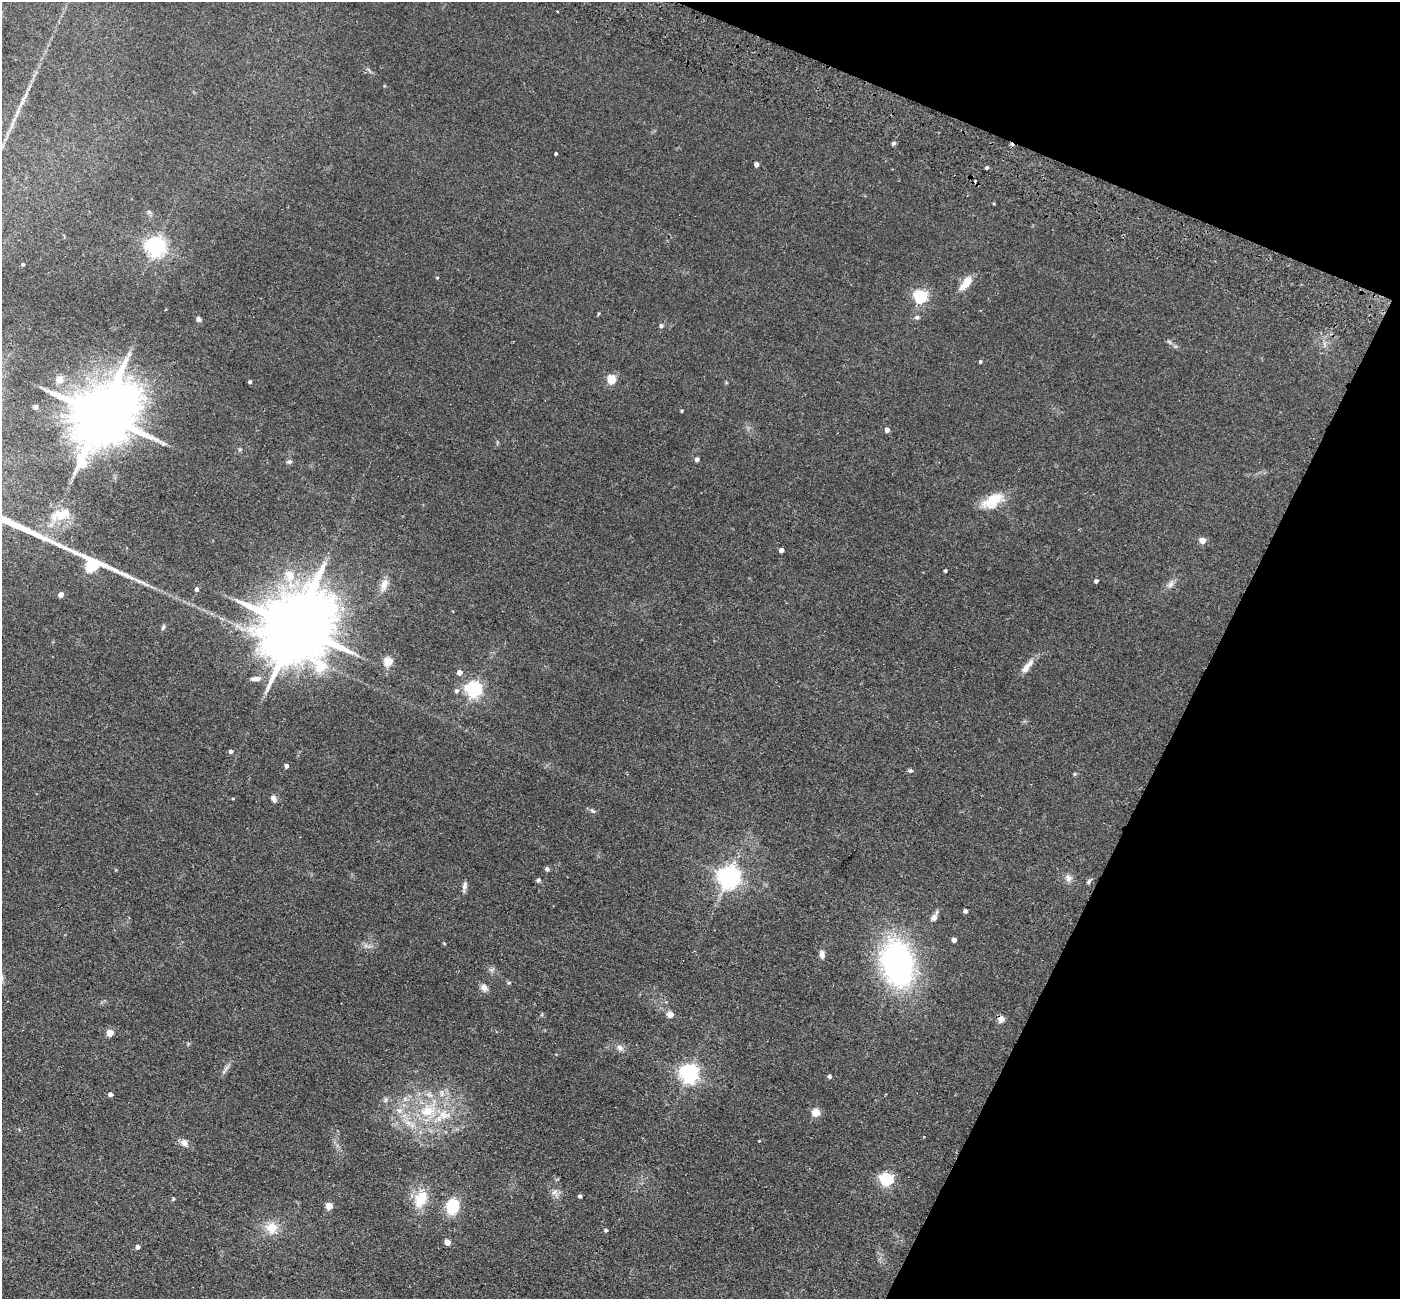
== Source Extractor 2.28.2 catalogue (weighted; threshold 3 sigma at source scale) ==
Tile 8 of 4 x 4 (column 4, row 2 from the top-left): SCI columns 4220-5617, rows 2922-4218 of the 5645 x 5710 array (HDU 1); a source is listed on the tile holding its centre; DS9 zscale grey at full resolution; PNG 1402 x 1301 px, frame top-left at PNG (2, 2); no overlay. Shown black and unused: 20% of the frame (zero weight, under 2 of 3 exposures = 3% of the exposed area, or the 3 px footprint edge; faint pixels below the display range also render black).
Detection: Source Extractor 2.28.2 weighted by HDU 2 'WHT'; one run over the whole footprint, this tile lists its part. Background 0.0602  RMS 0.0078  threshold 0.0353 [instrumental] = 3 sigma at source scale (4.5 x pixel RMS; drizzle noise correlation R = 1.50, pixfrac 1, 0.05/0.05 arcsec/px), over >= 5 px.
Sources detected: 93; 2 cosmic-ray / hot-pixel residue — not listed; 1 inside a brighter listed object's ellipse — not listed separately; the other 90 listed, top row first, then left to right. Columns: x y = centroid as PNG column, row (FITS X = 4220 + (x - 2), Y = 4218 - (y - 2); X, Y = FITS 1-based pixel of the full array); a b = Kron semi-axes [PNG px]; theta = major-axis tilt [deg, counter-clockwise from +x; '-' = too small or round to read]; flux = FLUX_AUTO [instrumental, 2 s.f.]
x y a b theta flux
23 99 7 6 - 2.2
894 143 5 4 - 1.7
556 154 3 3 - 1.1
756 164 4 4 - 3.6
987 168 3 3 - 1.4
155 246 7 6 - 410
23 264 3 3 - 2.1
437 278 4 3 - 0.73
966 283 22 9 53 9.3
920 297 6 6 - 130
917 317 7 6 - 1.7
198 319 7 5 -77 1.9
661 326 5 4 - 2
1169 342 10 3 -40 1.6
980 361 4 4 - 1.1
59 379 5 5 - 16
612 379 5 5 - 33
250 382 4 3 - 1.5
36 407 5 4 - 1.9
101 415 20 15 55 7600
887 430 4 4 - 3.7
240 449 6 3 19 0.89
697 459 4 4 - 2.9
289 462 9 5 -3 1.5
992 501 29 15 29 19
65 513 32 16 32 19
1202 541 5 4 - 9.3
781 550 4 4 - 3.3
945 571 3 3 - 1.1
289 576 18 13 -62 17
1096 581 4 4 - 2.1
1171 584 11 7 58 3.2
384 585 18 9 71 6.6
197 589 5 4 - 2
61 595 4 4 - 6.2
163 627 8 4 65 1.4
296 627 21 17 58 9700
388 662 5 5 - 34
1027 667 23 7 51 7.2
459 672 4 4 - 5
256 679 14 6 2 3.7
473 690 6 6 - 230
456 691 7 5 45 1.9
231 752 5 5 - 1.9
286 766 4 4 - 2.6
910 770 6 5 - 1.3
1075 774 6 4 89 0.84
273 798 9 6 -69 3.1
233 799 3 3 - 0.78
593 811 9 4 -35 1.5
547 869 6 5 - 1.6
729 877 7 7 - 590
1068 878 11 9 -67 3.9
538 880 6 5 - 1.3
1089 881 7 5 60 1.5
464 887 12 5 80 2.9
965 911 4 4 - 2.5
934 918 9 7 53 3.8
954 940 4 4 - 4.7
444 943 4 3 - 0.7
822 954 9 6 -82 4
897 963 40 27 -81 210
509 983 6 4 19 0.95
484 987 10 8 -44 3.8
670 1014 5 4 - 9.1
1001 1019 9 8 - 3.8
110 1033 5 4 - 13
620 1048 11 7 -40 3.4
225 1069 17 4 57 2.7
689 1073 7 6 - 370
830 1076 5 4 - 1.9
442 1093 12 4 90 2.6
110 1094 5 4 - 2.9
385 1100 8 4 -82 1.5
399 1111 10 8 -15 4.8
427 1111 24 16 9 27
816 1112 5 5 - 25
408 1123 11 6 -21 4.8
184 1143 11 8 -33 4
886 1179 6 6 - 120
555 1193 13 9 -74 4.4
580 1196 4 4 - 2
173 1199 5 4 - 0.99
421 1199 22 15 65 18
329 1206 5 5 - 13
453 1206 10 8 79 42
271 1228 17 16 - 13
606 1230 5 4 - 1.3
447 1242 5 4 - 7.7
138 1247 4 4 - 3.2
Overlapping masked pixels (flux is a lower limit): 1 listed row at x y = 1001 1019